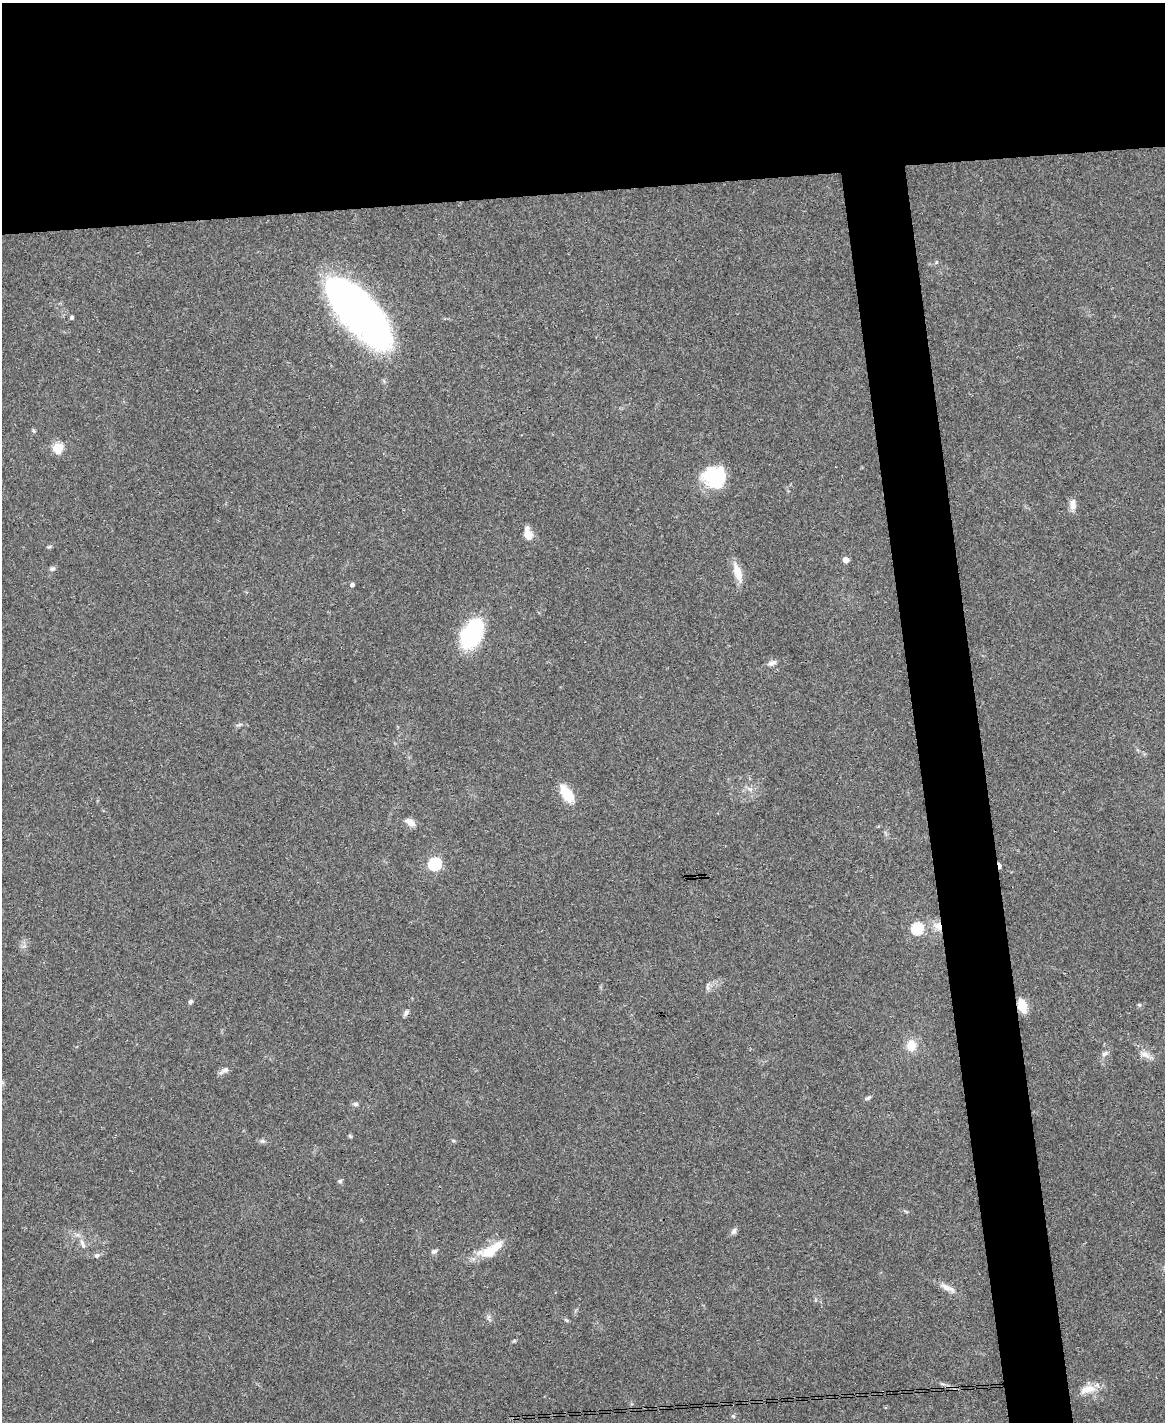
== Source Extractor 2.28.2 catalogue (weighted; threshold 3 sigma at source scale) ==
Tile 2 of 4 x 3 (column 2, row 1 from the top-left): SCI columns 1164-2326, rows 3080-4499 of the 4653 x 4631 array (HDU 1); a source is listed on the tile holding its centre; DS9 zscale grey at full resolution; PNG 1167 x 1424 px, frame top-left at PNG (2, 3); no overlay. Shown black and unused: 18% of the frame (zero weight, under 3 of 4 exposures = <1% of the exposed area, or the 3 px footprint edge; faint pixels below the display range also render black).
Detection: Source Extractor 2.28.2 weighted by HDU 2 'WHT'; one run over the whole footprint, this tile lists its part. Background 0.0739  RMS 0.0056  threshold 0.025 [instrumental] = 3 sigma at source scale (4.5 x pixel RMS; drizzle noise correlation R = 1.50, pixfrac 1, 0.05/0.05 arcsec/px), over >= 5 px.
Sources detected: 51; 1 inside a brighter object's white glare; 2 cosmic-ray / hot-pixel residue — not listed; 1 inside a brighter listed object's ellipse — not listed separately; the other 47 listed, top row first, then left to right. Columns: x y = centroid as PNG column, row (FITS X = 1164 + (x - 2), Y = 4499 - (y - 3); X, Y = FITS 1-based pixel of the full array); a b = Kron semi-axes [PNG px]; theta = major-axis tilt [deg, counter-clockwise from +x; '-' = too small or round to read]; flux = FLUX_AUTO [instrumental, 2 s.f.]
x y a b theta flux
358 311 67 28 -47 290
72 317 4 4 - 1.2
34 431 6 4 -37 0.78
58 447 5 5 - 35
714 477 26 24 -41 27
1073 504 15 8 88 3.6
528 534 9 6 -73 11
49 547 6 4 19 0.75
846 560 4 4 - 5.5
52 569 7 6 - 1.4
738 572 27 9 -73 7.4
352 585 4 4 - 1.5
472 634 24 14 62 65
772 663 11 6 23 2.5
239 725 9 3 21 0.91
568 795 21 12 -70 11
410 822 14 8 -37 3.4
435 864 6 5 - 69
999 866 6 3 -83 4.7
938 926 12 9 -37 5.4
917 929 6 5 - 51
707 987 7 4 -71 1.1
190 1002 6 5 - 1.2
1139 1005 6 5 - 0.81
1022 1006 16 9 -72 8.1
406 1013 9 6 60 1.5
911 1045 11 10 - 8.4
1105 1054 10 6 30 1.8
1145 1055 15 8 -23 3.7
225 1070 9 7 27 2.3
868 1098 9 4 26 1
355 1104 7 6 - 1.5
350 1136 6 4 -45 0.67
453 1140 6 3 -19 0.64
262 1141 7 5 -1 1.2
340 1181 6 5 - 0.99
734 1231 10 6 58 1.7
82 1243 15 5 -66 2.9
434 1251 7 5 18 1.6
490 1252 29 14 3 12
97 1255 7 6 - 1.4
947 1288 22 7 -26 4.4
566 1320 7 4 -43 0.8
514 1341 6 4 19 0.67
942 1384 8 3 -5 1
1087 1389 24 10 16 7.6
733 1416 5 5 - 0.72
Overlapping masked pixels (flux is a lower limit): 3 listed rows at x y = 999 866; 938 926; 1022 1006